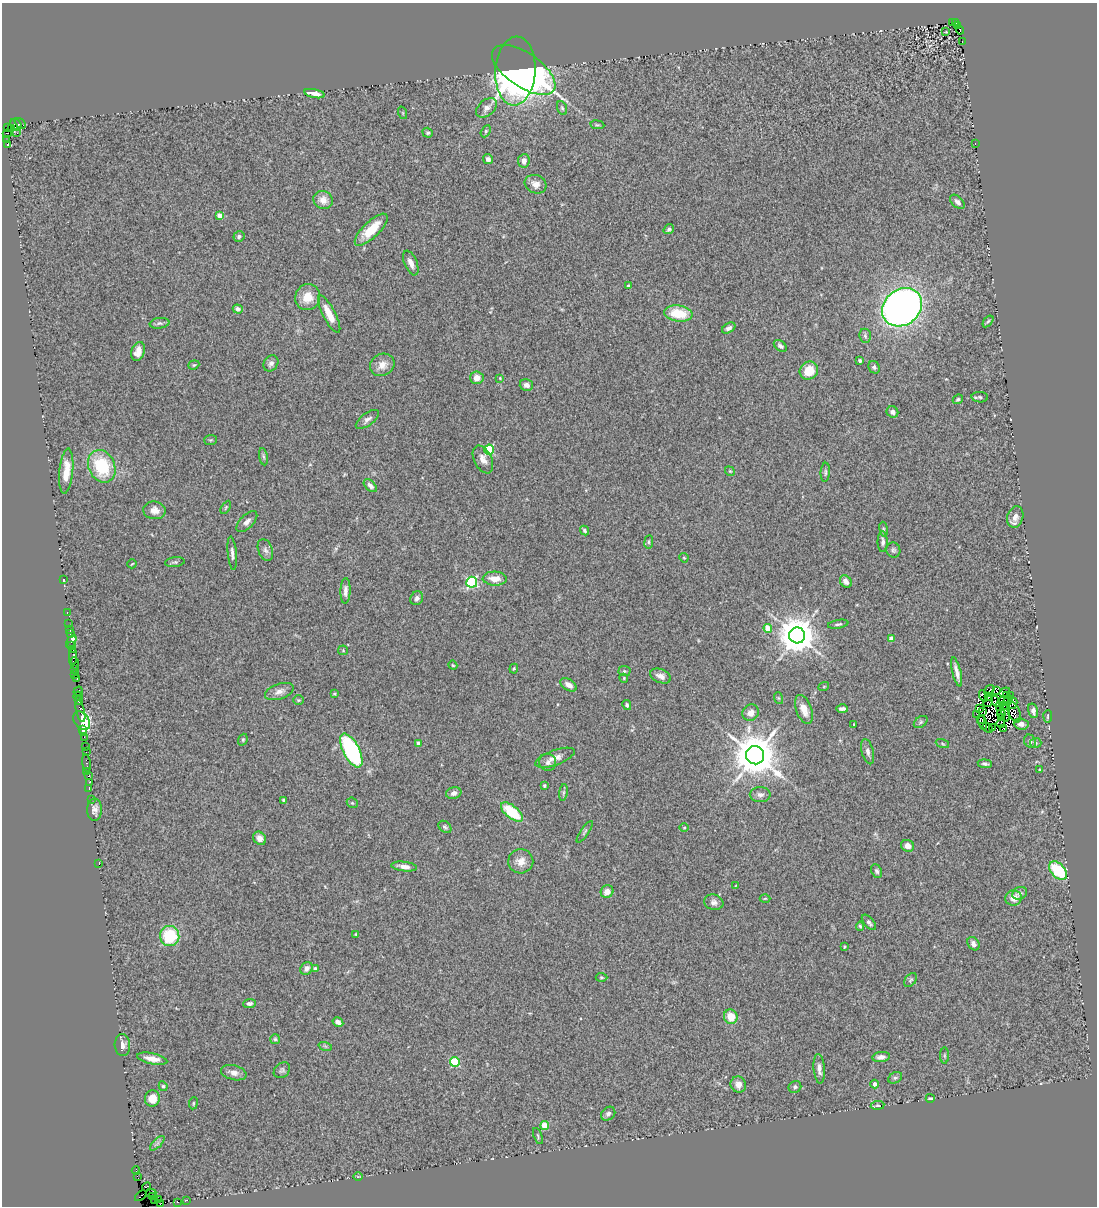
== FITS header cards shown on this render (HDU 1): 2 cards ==
NAXIS1  =                 1095
NAXIS2  =                 1204

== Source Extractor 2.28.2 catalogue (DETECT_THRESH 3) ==
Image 1095 x 1204 px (HDU 1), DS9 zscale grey, 1 PNG px = 1 image px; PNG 1099 x 1208 px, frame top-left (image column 1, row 1204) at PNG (2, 3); each listed source drawn as its Kron ellipse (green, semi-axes under 4 px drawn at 4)
Background 0.989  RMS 0.11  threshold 0.322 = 3 sigma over >= 5 px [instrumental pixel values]
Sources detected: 267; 14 with non-positive FLUX_AUTO (blend fragments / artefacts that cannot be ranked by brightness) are neither listed nor drawn; the other 253 listed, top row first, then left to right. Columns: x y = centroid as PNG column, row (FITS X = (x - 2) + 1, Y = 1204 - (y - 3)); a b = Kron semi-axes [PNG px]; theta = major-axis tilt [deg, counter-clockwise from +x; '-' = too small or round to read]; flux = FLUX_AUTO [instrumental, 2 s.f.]
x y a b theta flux
952 23 2 2 - 260
956 23 4 3 - 200
958 26 4 3 - 300
960 30 4 3 - 99
946 32 3 2 - 5.3
962 42 2 2 - 5
524 70 36 17 -34 2200
515 71 34 20 86 2100
315 94 10 4 -12 69
487 108 12 7 40 44
562 108 7 4 -69 12
403 113 6 4 -71 7.2
20 123 6 4 -43 260
16 125 6 5 - 370
597 125 7 3 -8 9.1
8 127 3 3 - 70
11 128 4 3 - 150
486 131 6 4 62 11
17 133 2 2 - 36
428 133 5 4 - 11
7 134 4 2 - 27
7 140 3 3 - 65
975 144 3 2 - 10
7 145 3 3 - 440
488 159 5 4 - 26
524 161 7 6 - 49
536 184 11 9 -20 56
323 200 10 9 - 63
957 202 9 5 -44 26
220 215 4 4 - 68
669 229 5 4 - 14
371 230 21 8 44 180
239 236 6 5 - 15
411 263 13 6 -67 49
628 286 4 3 - 11
308 297 13 12 - 120
902 307 21 17 39 4500
238 309 5 4 - 27
678 313 14 8 -8 230
329 314 21 6 -63 110
988 321 7 4 52 11
160 323 10 5 8 19
729 328 7 4 31 25
865 336 7 6 - 15
780 346 7 4 -39 18
138 351 10 6 71 75
860 361 3 3 - 12
271 363 8 7 - 26
194 365 6 4 20 10
382 365 13 10 29 67
874 367 6 5 - 16
809 371 9 8 - 150
477 378 7 6 - 51
500 378 4 3 - 6.7
526 385 7 5 -13 29
980 397 8 5 -3 13
958 399 5 4 - 11
892 412 6 5 - 22
367 419 13 6 37 31
211 440 6 5 - 11
489 450 5 5 - 470
263 457 8 4 -80 14
483 459 15 8 -63 55
102 466 17 13 -66 400
66 471 23 7 84 130
730 471 5 4 - 8.8
825 472 9 4 86 14
370 486 8 5 -45 32
226 507 7 4 60 8.9
154 510 11 9 -8 57
1015 517 11 8 74 44
247 522 13 6 45 33
884 529 7 4 -81 11
584 531 5 4 - 14
649 542 7 3 82 8.8
883 542 10 5 89 24
265 550 11 7 -69 28
893 550 8 7 - 17
232 553 17 4 -84 30
684 558 5 3 - 6.6
175 562 10 5 7 16
132 564 5 2 - 5.6
495 579 12 7 -2 88
63 580 3 2 - 11
472 582 5 5 - 860
846 582 7 5 -46 36
345 591 13 5 88 34
417 598 7 6 - 26
67 613 3 2 - 33
69 624 2 2 - 36
838 624 10 3 10 14
768 628 4 4 - 180
69 629 3 2 - 18
70 634 4 3 - 170
797 635 8 8 - 20000
891 638 4 4 - 64
71 642 7 3 61 43
72 646 3 2 - 17
72 649 3 2 - 67
343 650 5 5 - 7.8
73 657 8 2 88 100
75 663 6 3 -81 240
453 665 4 4 - 7.3
514 669 5 4 - 9.4
75 670 2 2 - 25
624 671 6 5 - 11
957 672 15 4 -76 46
75 675 3 2 - 82
660 676 11 6 -22 42
624 678 4 4 - 7
77 679 3 3 - 91
568 685 9 5 -35 47
824 686 5 3 - 6.9
989 690 6 2 38 13
996 690 3 2 - 21
78 691 5 3 - 160
279 691 15 7 19 48
1005 692 5 2 - 8.1
334 694 4 3 - 7.2
1006 695 3 2 - 8.1
78 696 4 3 - 75
983 696 6 2 -63 1.9
988 696 3 2 - 12
1011 696 3 2 - 14
778 698 6 4 -71 7.4
78 700 3 2 - 77
298 700 5 4 - 9.9
1008 700 5 2 - 21
996 701 5 3 - 24
1003 701 6 4 34 15
988 702 6 2 56 6.4
1013 703 6 3 80 13
627 705 5 3 - 14
1004 705 3 2 - 4.9
1000 707 3 2 - 10
979 708 3 3 - 16
804 709 15 7 -70 83
842 709 6 4 -2 23
80 711 11 3 -77 660
982 711 2 2 - 2.4
1033 711 7 5 -76 33
1014 712 11 5 -68 91
751 713 8 7 - 45
1001 713 4 3 - 3.7
1006 713 8 2 -84 2.8
977 715 2 2 - 1.4
1048 716 6 2 85 8
1002 718 3 2 - 0.78
980 719 4 2 - 8.7
82 721 10 7 -54 360
921 722 8 5 37 15
983 722 7 3 -79 31
854 724 4 2 - 5.3
1001 724 4 2 - 7
1021 724 7 5 -5 31
988 728 6 2 -42 7.4
992 728 3 2 - 13
82 729 3 3 - 130
1004 729 3 3 - 37
83 733 4 3 - 69
84 737 3 2 - 38
243 740 6 4 70 10
1030 741 7 5 -56 19
419 743 4 4 - 36
1036 743 6 5 - 12
942 744 7 3 -19 8.9
86 746 4 2 - 53
351 750 18 8 -62 1100
86 752 2 2 - 25
868 752 13 6 -75 31
755 755 9 9 - 32000
555 758 21 7 20 58
548 762 8 8 - 28
86 763 8 3 -80 150
985 764 7 4 -6 17
1040 770 3 3 - 17
87 771 2 2 - 10
88 776 2 2 - 32
89 782 2 2 - 38
544 786 4 3 - 8.7
89 788 3 2 - 75
563 792 8 4 81 12
454 793 8 6 17 35
760 795 10 7 0 33
91 800 2 2 - 18
284 801 4 3 - 35
352 803 6 5 - 9.8
95 810 11 7 90 38
512 812 13 6 -38 300
445 827 7 5 -42 15
684 828 5 3 - 5.6
585 832 13 4 56 15
260 838 7 6 - 38
907 846 6 5 - 49
521 861 12 12 - 69
99 864 3 2 - 59
404 866 13 4 -7 42
877 871 7 5 -64 16
1058 871 11 7 -46 360
736 886 4 2 - 5.4
607 892 7 6 - 52
1020 893 8 6 30 24
765 898 5 3 - 7.1
1014 898 8 7 - 69
714 902 9 8 - 32
869 922 9 4 -48 19
860 926 4 4 - 9.7
356 934 3 3 - 6.5
170 936 10 9 - 360
973 944 7 5 -55 30
844 947 3 3 - 7
306 968 7 6 - 29
315 969 4 3 - 31
602 977 6 4 -2 10
911 980 8 5 52 14
249 1003 6 4 6 19
731 1017 7 6 - 120
338 1022 6 4 -32 31
275 1039 5 5 - 11
122 1045 11 7 -87 39
325 1046 7 4 -18 13
944 1056 8 4 -90 10
881 1057 9 5 8 37
152 1059 15 5 -12 69
455 1062 5 5 - 450
819 1069 15 5 -86 38
282 1070 9 7 42 19
234 1073 13 7 -13 41
895 1078 7 5 27 16
875 1084 4 4 - 28
738 1085 8 7 - 59
163 1086 5 4 - 12
795 1087 6 6 - 16
930 1098 4 2 - 11
152 1099 8 7 - 93
193 1103 6 3 82 8.4
877 1105 7 4 7 12
608 1114 8 6 42 22
545 1126 4 4 - 170
538 1136 8 3 -70 9.9
157 1143 9 3 45 16
136 1170 4 2 - 68
137 1176 4 2 - 140
358 1177 5 3 - 6.5
147 1187 5 3 - 80
151 1193 5 2 - 37
141 1196 7 3 41 82
152 1197 3 3 - 48
159 1200 2 2 - 35
187 1200 2 2 - 23
154 1201 3 2 - 24
178 1202 3 2 - 8.6
161 1203 3 2 - 97
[14 non-positive-flux detections neither listed nor drawn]